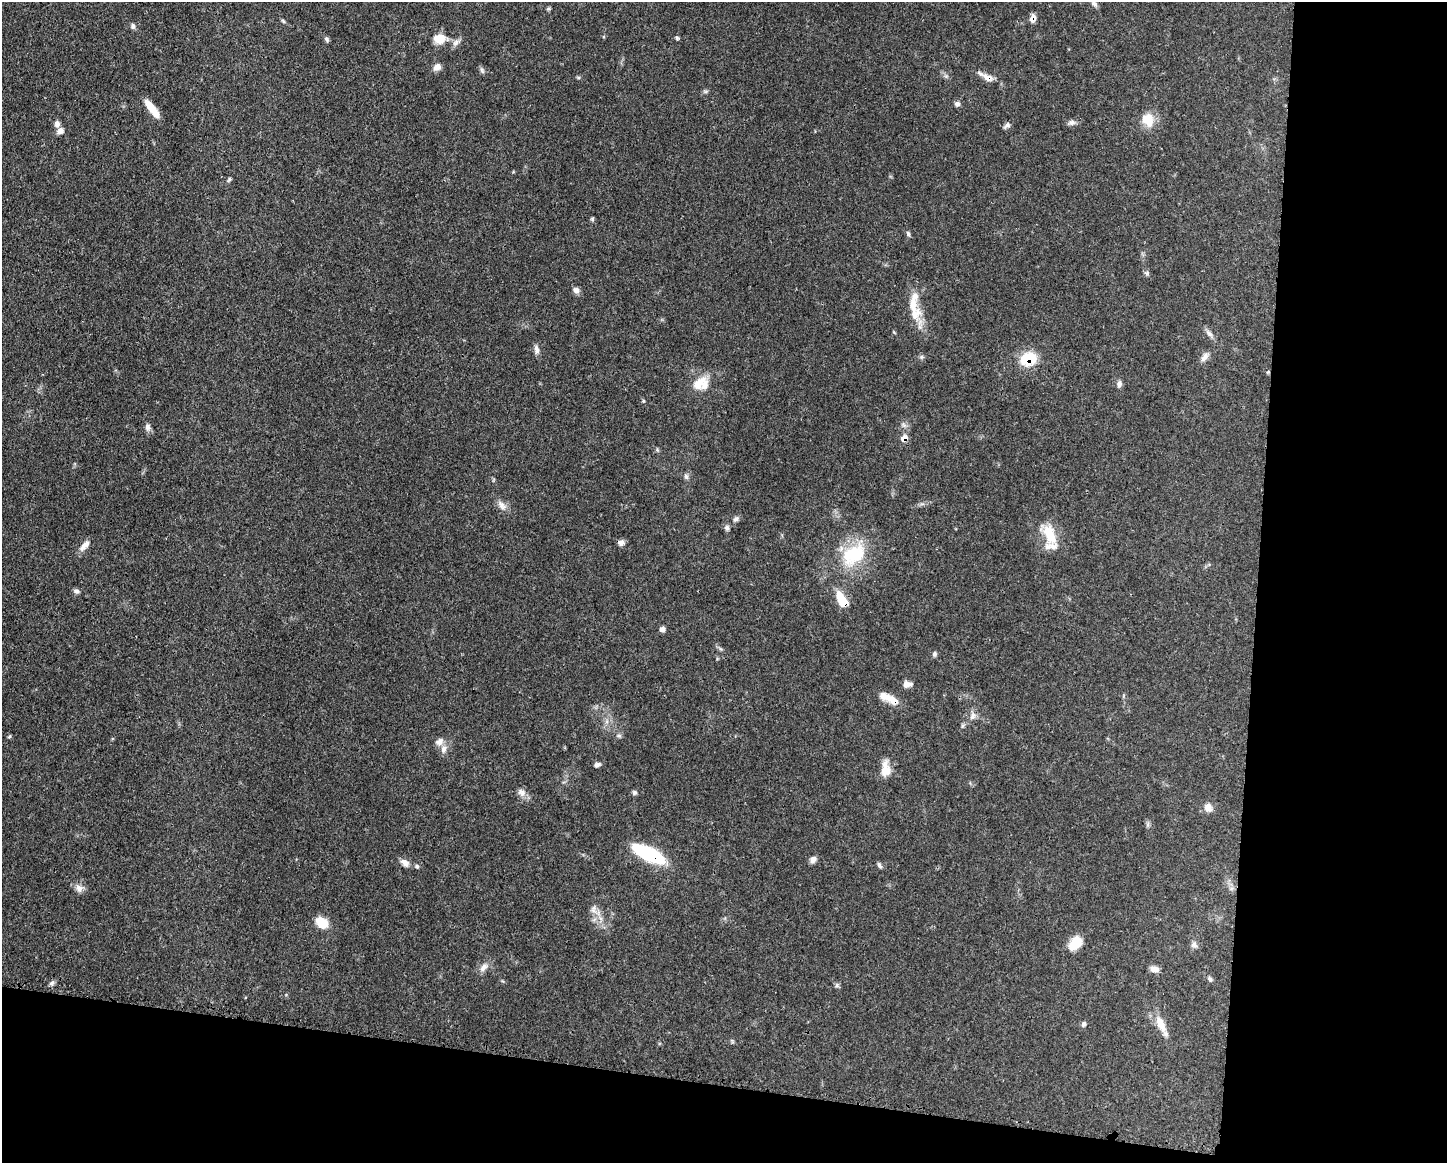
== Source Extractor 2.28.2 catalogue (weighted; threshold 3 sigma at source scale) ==
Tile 12 of 3 x 4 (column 3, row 4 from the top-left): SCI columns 3002-4446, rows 7-1167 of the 4670 x 4658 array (HDU 1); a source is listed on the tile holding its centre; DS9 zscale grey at full resolution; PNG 1449 x 1165 px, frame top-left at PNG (2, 2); no overlay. Shown black and unused: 20% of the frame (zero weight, under 3 of 4 exposures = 1% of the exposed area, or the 3 px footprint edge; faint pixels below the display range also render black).
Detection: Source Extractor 2.28.2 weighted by HDU 2 'WHT'; one run over the whole footprint, this tile lists its part. Background 0.055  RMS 0.0032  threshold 0.0145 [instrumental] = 3 sigma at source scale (4.5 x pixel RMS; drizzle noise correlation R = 1.50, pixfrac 1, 0.05/0.05 arcsec/px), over >= 5 px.
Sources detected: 81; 6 inside a brighter listed object's ellipse — not listed separately; the other 75 listed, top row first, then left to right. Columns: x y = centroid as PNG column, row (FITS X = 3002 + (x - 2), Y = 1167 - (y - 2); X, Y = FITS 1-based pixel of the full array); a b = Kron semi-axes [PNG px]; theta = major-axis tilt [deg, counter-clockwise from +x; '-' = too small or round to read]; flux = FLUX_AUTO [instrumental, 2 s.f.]
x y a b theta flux
1094 4 9 5 -39 0.95
548 9 6 4 19 0.42
1033 18 9 6 70 1.9
283 21 7 4 -53 0.46
133 26 7 6 - 0.82
677 37 5 5 - 0.51
440 38 12 10 -1 5.2
327 39 8 5 -44 0.65
456 42 11 7 40 1.4
437 67 10 8 36 1.8
482 70 10 5 -66 0.74
988 77 17 8 -22 2.7
705 91 6 4 -18 0.5
957 104 7 6 - 0.92
152 109 21 6 -53 6.3
1148 120 18 16 -70 5.2
1072 122 10 7 10 1.1
57 124 8 7 - 1.3
1007 125 10 5 41 0.91
60 131 9 7 56 1.4
229 179 7 4 63 0.53
592 219 5 5 - 0.5
908 234 7 4 -63 0.65
1147 273 7 5 -19 0.61
576 290 8 7 - 1.4
914 309 37 14 -74 7.7
1209 334 13 6 -44 1.3
537 350 13 6 -80 1.3
922 357 6 5 - 0.59
1204 357 13 7 50 1.7
1028 359 17 13 19 11
698 384 24 13 39 5.3
1119 384 8 6 63 1.1
148 427 9 7 -79 1.2
904 438 8 6 20 2.1
686 476 8 5 -63 0.76
502 505 14 9 -50 2
736 519 8 6 33 0.91
727 528 8 6 -55 0.9
1049 534 30 14 -73 8
621 543 7 6 - 1.4
85 545 17 7 50 2.2
853 555 35 24 36 18
76 591 7 6 - 0.89
842 599 21 10 -56 6.3
662 629 7 6 - 1.1
934 654 8 5 76 0.63
906 684 9 8 - 1.4
886 696 17 10 -19 3.2
973 716 11 7 60 1.6
9 736 6 3 44 0.36
619 736 7 4 0 0.6
443 749 12 8 83 1.8
597 765 8 6 26 0.91
885 769 19 10 90 4.2
522 792 13 9 -36 1.8
634 792 6 6 - 0.71
1208 807 10 9 - 2.4
649 854 32 11 -26 25
813 859 9 7 40 1.4
405 863 12 8 -34 2
879 865 8 4 -59 0.73
417 866 6 5 - 0.55
79 888 11 9 -68 1.9
593 909 11 7 89 1.7
322 922 13 9 -41 6.1
1075 943 16 11 50 6.1
1194 945 9 7 -55 1.2
483 967 14 8 48 1.9
1154 969 11 7 -5 1.8
1210 979 7 5 -73 0.59
52 983 8 6 18 0.78
837 985 7 4 89 0.6
1084 1024 7 6 - 0.76
1161 1024 23 10 -66 4.4
Overlapping masked pixels (flux is a lower limit): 6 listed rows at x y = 1033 18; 988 77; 1028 359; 904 438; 842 599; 649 854